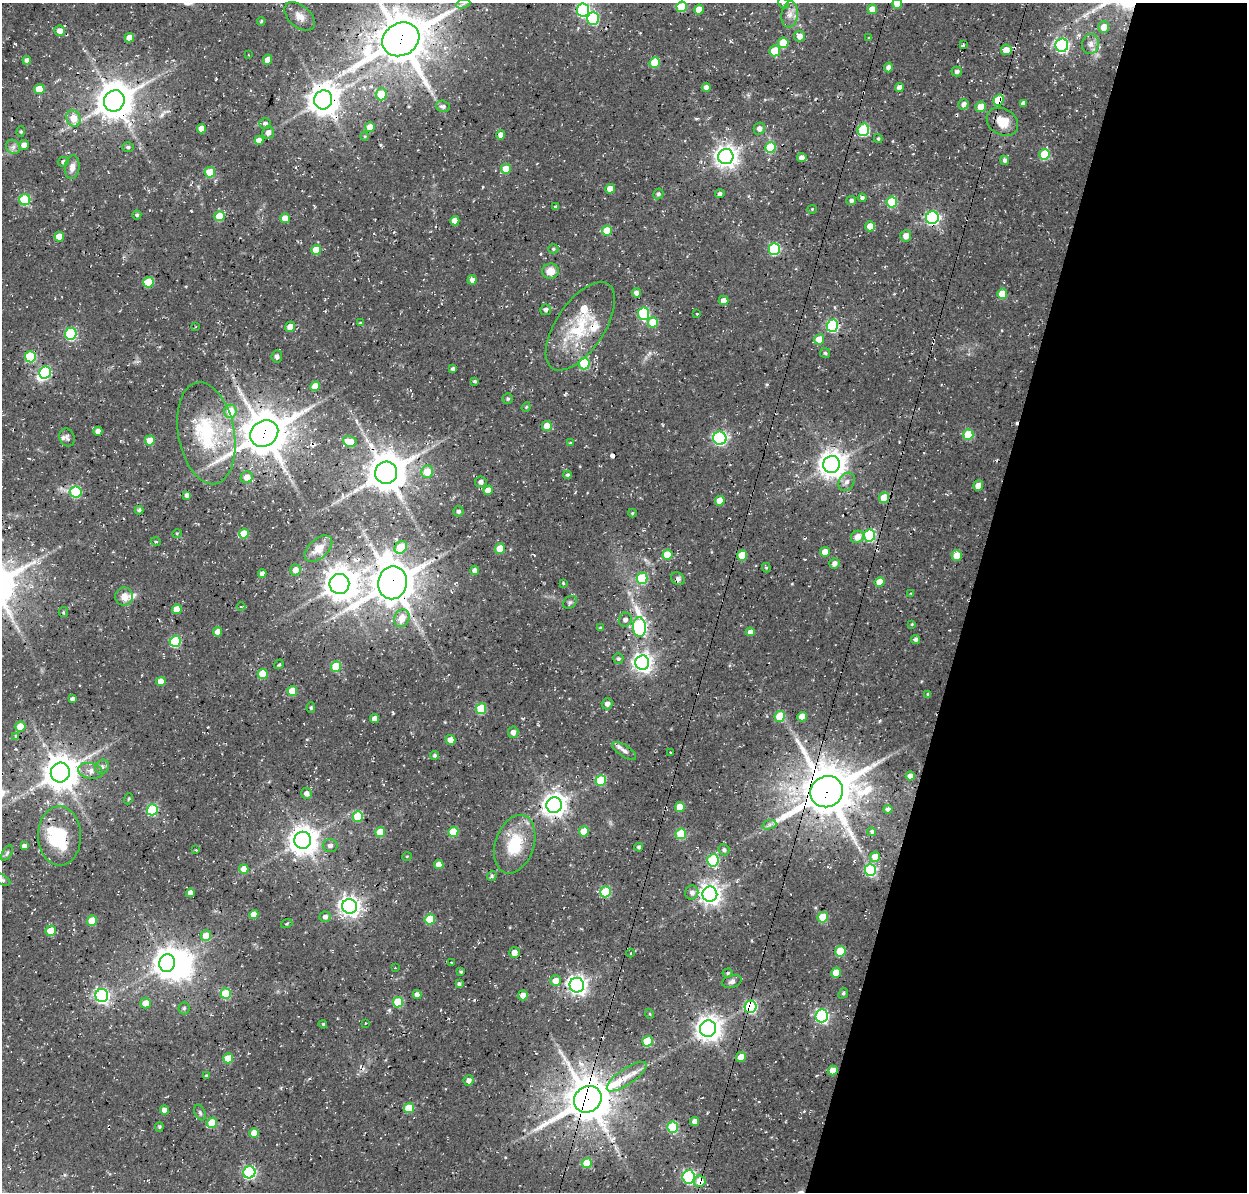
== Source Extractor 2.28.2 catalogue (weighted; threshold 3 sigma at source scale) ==
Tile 8 of 4 x 4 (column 4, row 2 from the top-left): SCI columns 3874-5118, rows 2702-3891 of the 5246 x 5340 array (HDU 1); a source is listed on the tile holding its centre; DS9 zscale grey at full resolution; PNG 1249 x 1194 px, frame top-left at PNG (2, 3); each listed source drawn as its Kron ellipse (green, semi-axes under 4 px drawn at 4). Shown black and unused: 22% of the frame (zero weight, under 3 of 4 exposures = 8% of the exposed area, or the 3 px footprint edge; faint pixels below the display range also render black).
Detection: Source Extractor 2.28.2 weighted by HDU 2 'WHT'; one run over the whole footprint, this tile lists its part. Background 0.0296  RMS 0.0039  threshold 0.0174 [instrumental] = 3 sigma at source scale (4.5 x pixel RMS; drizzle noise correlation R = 1.50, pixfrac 1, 0.0396/0.0396 arcsec/px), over >= 5 px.
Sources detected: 308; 3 inside a brighter object's white glare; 2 cosmic-ray / hot-pixel residue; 1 long thin detection or spike segment (spike, bleed or trail) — neither listed nor drawn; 6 inside a brighter listed object's ellipse — not listed separately; the other 296 listed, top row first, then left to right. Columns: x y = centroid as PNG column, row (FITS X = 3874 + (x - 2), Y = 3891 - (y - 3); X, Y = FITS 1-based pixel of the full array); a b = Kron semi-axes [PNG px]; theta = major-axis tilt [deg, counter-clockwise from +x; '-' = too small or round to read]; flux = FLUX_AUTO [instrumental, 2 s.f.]
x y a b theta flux
784 3 6 4 -36 0.68
463 4 7 4 19 1
897 4 5 5 - 4.5
682 7 5 5 - 15
872 9 5 5 - 3.7
583 10 6 6 - 60
699 10 5 5 - 5.2
790 14 13 8 84 2.7
300 16 18 11 -41 3.7
593 18 6 6 - 30
261 21 4 3 - 0.47
1104 27 6 5 - 3.9
60 31 5 5 - 3.2
800 36 5 5 - 2.9
129 38 5 4 - 3.9
869 38 4 2 - 0.29
401 39 19 16 29 1800
783 43 5 5 - 9.8
1090 44 10 8 76 2.4
963 45 3 2 - 0.44
1062 45 7 6 - 80
1006 50 5 5 - 3.9
775 51 5 5 - 12
249 55 2 2 - 0.24
27 60 4 4 - 1.7
268 60 5 4 - 3.1
655 63 5 5 - 12
888 67 5 4 - 1.7
957 72 5 5 - 1.3
706 87 4 4 - 2.4
899 87 5 4 - 2.1
39 89 5 5 - 6.8
381 94 6 5 - 9.6
323 100 9 9 - 630
998 100 6 5 - 13
114 101 11 10 - 920
1023 103 4 4 - 1.4
963 104 5 5 - 1.8
443 106 7 5 -16 1.3
981 107 5 5 - 5.1
73 118 8 7 - 5.9
1002 122 17 13 -32 7
265 123 6 5 - 1.2
370 127 5 5 - 4.6
201 129 4 4 - 3.9
759 129 6 5 - 1.8
863 130 6 5 - 31
21 132 5 4 - 0.49
268 132 6 5 - 2
501 135 4 4 - 2.8
365 136 4 3 - 0.39
878 139 4 3 - 0.52
259 140 4 4 - 2.6
24 145 5 5 - 2.1
13 147 8 6 -45 1.3
128 147 5 5 - 0.73
770 147 5 5 - 14
1044 154 5 5 - 17
726 157 7 7 - 280
802 158 5 4 - 2.2
1005 160 4 4 - 1.1
63 162 5 5 - 0.94
72 167 12 7 83 2.6
506 169 5 5 - 7
210 172 5 5 - 12
610 189 5 4 - 4
658 194 5 4 - 0.97
720 194 5 4 - 1
862 198 4 4 - 1.1
25 200 5 5 - 24
851 200 5 4 - 0.86
892 202 5 5 - 20
556 207 4 3 - 0.87
812 209 4 4 - 0.4
137 215 4 4 - 0.63
220 216 5 5 - 10
285 218 5 5 - 5
932 218 6 6 - 69
455 221 4 4 - 3.8
870 226 5 5 - 3.6
607 231 5 5 - 11
906 236 6 5 - 2.8
59 237 5 5 - 5.1
553 249 5 4 - 0.59
774 249 6 5 - 36
316 250 5 5 - 7.6
550 271 8 7 - 4.7
472 280 4 4 - 1.8
148 282 5 5 - 12
636 293 4 4 - 1.8
1002 294 5 5 - 8.3
723 300 5 5 - 2.2
546 310 5 5 - 1.1
644 314 6 5 - 33
697 314 3 2 - 0.33
653 322 5 5 - 9.9
360 323 4 3 - 0.37
196 326 3 2 - 0.33
580 326 50 24 56 23
832 326 6 5 - 43
290 327 5 5 - 3.7
71 334 6 6 - 39
819 339 5 5 - 6.3
825 353 5 5 - 0.62
277 356 6 5 - 1.4
30 357 5 5 - 23
584 363 6 5 - 22
453 369 4 4 - 1.2
45 373 6 6 - 42
475 382 3 3 - 0.75
315 386 5 4 - 4.8
508 399 5 5 - 0.63
526 407 5 4 - 0.53
230 411 6 6 - 8.7
547 426 5 5 - 7.1
98 431 4 4 - 2.7
206 433 51 28 -80 34
264 433 15 12 35 1400
968 435 5 5 - 15
67 437 9 7 -66 1.2
720 438 7 6 - 71
150 440 5 5 - 7.5
350 442 7 5 -20 6
570 443 4 3 - 0.33
832 464 8 8 - 440
427 472 6 6 - 7.9
386 473 11 11 - 1100
567 475 4 4 - 0.76
247 477 6 6 - 3.7
481 482 6 5 - 1.5
847 482 10 7 57 1.9
978 486 5 5 - 4.5
488 490 5 4 - 4
76 492 6 5 - 26
187 495 4 4 - 1.3
884 498 5 5 - 9.7
720 501 5 5 - 6.4
139 510 4 3 - 0.74
458 511 5 5 - 1.1
632 513 4 4 - 0.45
177 533 5 3 - 0.32
244 534 5 5 - 9.1
869 535 6 5 - 36
857 537 7 6 - 3.9
156 542 5 3 - 0.33
401 547 7 5 48 11
318 549 16 9 42 4.4
500 549 5 5 - 9.9
825 552 5 5 - 3.8
667 555 5 5 - 9.5
742 555 5 5 - 7.4
957 556 5 5 - 8.8
834 563 5 5 - 1.9
766 568 5 4 - 0.55
295 570 5 5 - 2.7
475 570 5 4 - 1.8
262 574 4 4 - 1.4
642 578 5 5 - 24
678 579 7 6 - 1.2
880 582 5 4 - 6.7
392 583 16 14 79 1200
563 583 2 2 - 0.45
339 584 10 10 - 650
911 593 4 3 - 0.3
124 597 9 9 - 3.6
570 602 7 6 - 0.82
241 607 4 3 - 0.36
177 609 5 5 - 7.6
63 612 5 4 - 0.54
402 618 9 7 62 5.1
625 620 7 6 - 1.7
912 624 4 4 - 0.39
640 627 10 6 -87 76
600 628 4 3 - 0.47
218 632 4 4 - 2.8
750 632 4 4 - 2.1
915 639 4 4 - 1.1
175 641 6 5 - 25
618 658 5 5 - 0.87
642 663 7 7 - 190
279 664 5 3 - 0.49
336 666 5 5 - 13
263 674 5 5 - 9.3
161 682 5 4 - 4.1
292 691 5 5 - 8.2
928 694 4 4 - 0.6
72 699 4 3 - 1
607 704 5 5 - 1.5
311 708 5 4 - 0.57
481 709 5 5 - 18
780 716 5 5 - 13
802 717 5 4 - 5.5
374 719 4 4 - 2.6
20 727 5 5 - 7.6
513 732 6 5 - 2.1
16 736 4 3 - 0.47
450 740 5 5 - 3.4
624 751 14 5 -33 1.8
670 752 2 2 - 0.38
435 755 4 4 - 0.78
102 767 7 6 - 1.2
90 771 12 8 -12 2.9
60 772 10 9 - 850
910 776 4 4 - 2.3
601 780 5 5 - 19
827 792 17 15 31 1800
306 793 5 5 - 2.2
128 799 5 3 - 0.41
554 805 8 7 - 320
680 807 5 5 - 6.6
888 809 4 4 - 1.4
152 810 5 5 - 31
358 816 5 5 - 14
769 825 7 4 19 1
584 831 5 5 - 7.5
380 832 5 5 - 8.5
453 832 5 5 - 13
872 832 4 4 - 0.99
681 834 5 5 - 18
59 836 30 21 -89 21
303 840 8 8 - 520
515 844 30 19 71 16
24 846 4 4 - 1.5
330 846 7 6 - 1.5
639 847 4 4 - 0.77
196 850 3 2 - 0.39
724 850 6 5 - 1
7 853 8 4 60 0.75
407 856 5 3 - 0.33
875 857 5 5 - 4.5
713 860 6 5 - 30
439 864 4 4 - 3.8
244 869 5 4 - 5.2
870 870 6 5 - 34
492 876 5 4 - 0.69
2 880 9 4 -30 0.94
605 892 5 5 - 23
190 893 4 4 - 2.2
692 893 7 6 - 1.5
710 894 7 7 - 250
350 906 7 7 - 220
254 914 5 4 - 4.4
325 917 5 5 - 1.6
823 917 5 5 - 13
430 919 5 5 - 13
92 921 5 5 - 9.1
287 924 6 3 19 0.38
50 931 5 5 - 5.8
206 936 5 5 - 5.3
840 951 5 5 - 16
514 953 5 5 - 2.5
631 953 4 3 - 0.3
451 962 2 2 - 0.36
167 963 9 7 76 470
395 968 3 2 - 0.26
461 972 3 3 - 0.64
728 973 5 4 - 0.61
836 973 5 4 - 7.2
556 981 5 5 - 3.7
732 982 10 6 17 1.4
459 984 4 3 - 0.9
577 985 7 7 - 190
843 993 5 4 - 0.64
226 994 5 5 - 15
417 994 4 4 - 1.8
523 995 5 5 - 3.6
102 996 6 6 - 96
398 1002 5 5 - 16
146 1003 5 5 - 3.7
751 1007 6 6 - 39
184 1008 6 5 - 0.76
650 1014 5 3 - 0.34
822 1016 6 6 - 66
365 1023 2 2 - 0.29
323 1024 4 3 - 0.39
708 1029 8 8 - 370
647 1041 5 5 - 14
741 1057 5 5 - 4.7
228 1058 5 5 - 9
833 1071 5 4 - 4.8
206 1076 4 3 - 0.42
627 1077 23 8 34 5.3
469 1081 5 5 - 1.6
588 1099 14 12 39 1500
409 1108 5 5 - 11
165 1110 4 4 - 3.2
200 1113 8 5 -64 0.8
695 1122 4 4 - 3
212 1123 5 5 - 12
159 1127 4 4 - 0.48
673 1127 5 5 - 26
254 1133 5 5 - 4.4
587 1163 5 5 - 9.5
249 1172 6 6 - 55
689 1177 7 6 - 54
700 1181 6 5 - 5.8
Overlapping masked pixels (flux is a lower limit): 13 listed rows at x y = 401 39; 323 100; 998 100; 114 101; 932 218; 832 326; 264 433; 386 473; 392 583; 827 792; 751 1007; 588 1099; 700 1181
Isophote crosses this tile's border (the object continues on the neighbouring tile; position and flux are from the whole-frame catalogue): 4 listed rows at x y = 784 3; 897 4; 401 39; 2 880